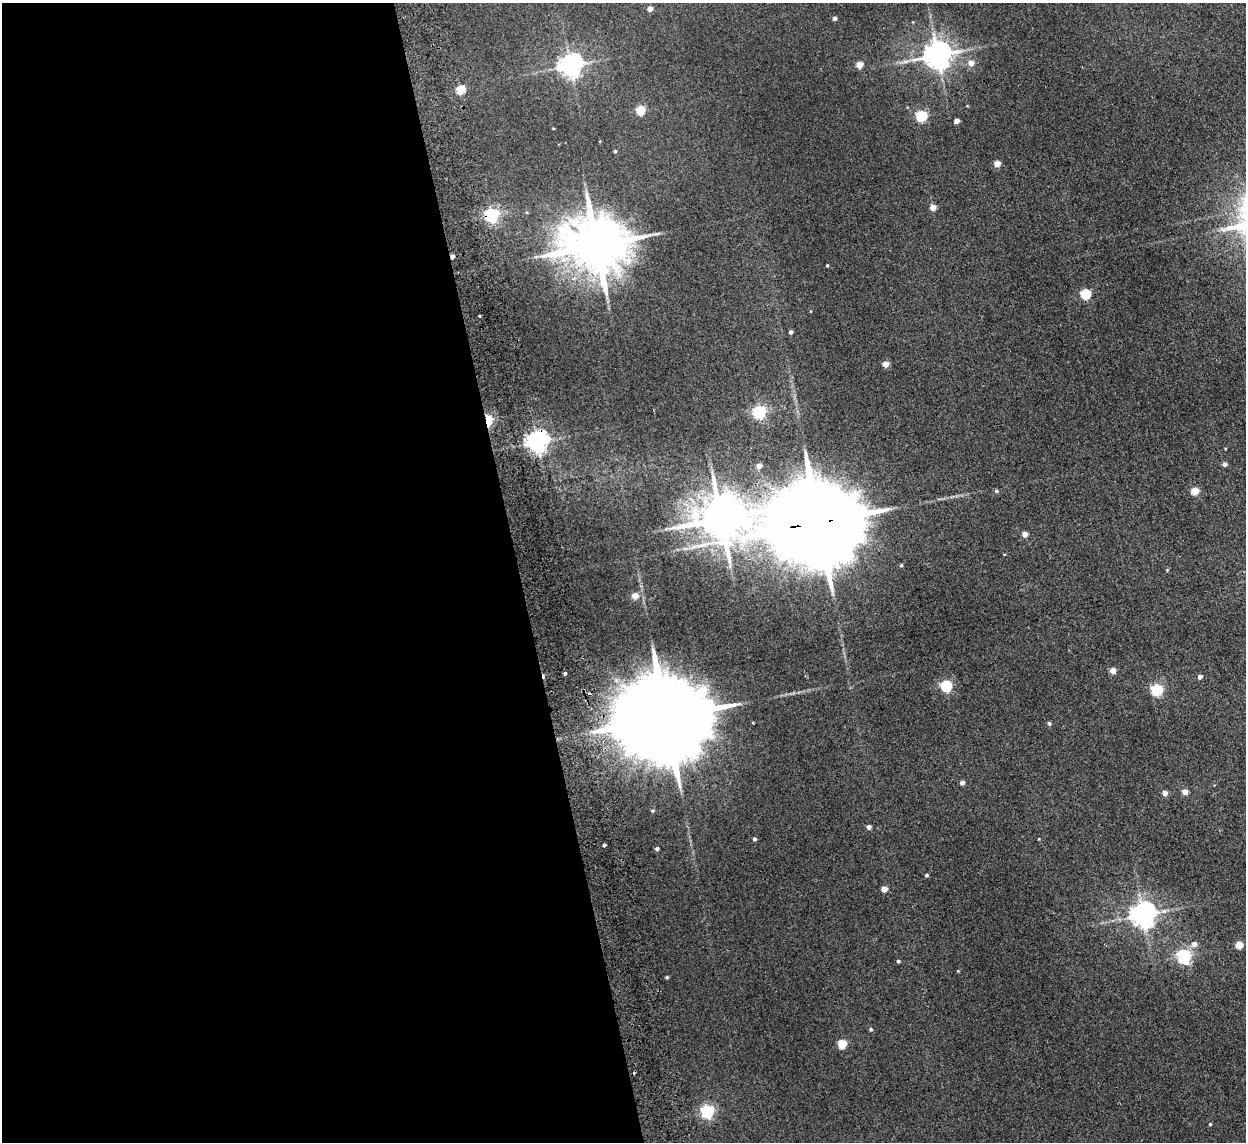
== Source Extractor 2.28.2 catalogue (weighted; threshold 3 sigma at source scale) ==
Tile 9 of 4 x 4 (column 1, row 3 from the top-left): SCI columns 53-1296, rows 1294-2433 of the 5082 x 4980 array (HDU 1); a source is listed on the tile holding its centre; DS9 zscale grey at full resolution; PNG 1248 x 1144 px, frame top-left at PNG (2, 3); no overlay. Shown black and unused: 42% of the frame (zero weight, under 2 of 3 exposures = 3% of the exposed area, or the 3 px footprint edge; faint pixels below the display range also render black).
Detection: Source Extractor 2.28.2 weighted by HDU 2 'WHT'; one run over the whole footprint, this tile lists its part. Background 0.0678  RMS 0.0098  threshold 0.044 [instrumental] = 3 sigma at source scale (4.5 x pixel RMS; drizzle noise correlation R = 1.50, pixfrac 1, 0.05/0.05 arcsec/px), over >= 5 px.
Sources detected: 64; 2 cosmic-ray / hot-pixel residue — not listed; the other 62 listed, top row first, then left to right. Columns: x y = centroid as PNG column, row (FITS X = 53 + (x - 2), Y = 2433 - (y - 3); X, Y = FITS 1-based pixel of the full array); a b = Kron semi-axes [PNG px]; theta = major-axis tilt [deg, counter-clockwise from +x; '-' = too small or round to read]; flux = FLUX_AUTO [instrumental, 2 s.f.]
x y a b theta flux
650 9 4 4 - 6.9
834 18 4 4 - 3.3
937 55 8 8 - 1400
971 63 5 5 - 8.7
570 65 7 7 - 780
859 65 4 4 - 17
461 89 5 5 - 39
641 110 5 5 - 42
921 116 5 5 - 92
957 121 4 4 - 7.3
553 128 4 2 - 0.72
615 151 4 3 - 1.4
997 164 4 4 - 15
933 207 4 4 - 13
492 215 6 6 - 240
596 245 17 14 -1 6900
452 256 4 4 - 4.1
827 265 3 3 - 0.97
1086 294 5 5 - 72
479 316 3 2 - 1.3
791 332 4 4 - 3.2
886 364 4 4 - 12
759 412 6 5 - 160
488 420 6 4 -89 100
537 442 7 7 - 680
1225 464 4 4 - 3.5
759 466 5 4 - 7.6
996 491 5 4 - 1.7
1195 491 5 4 - 24
721 518 14 12 15 4100
817 523 32 20 6 25000
1025 534 4 4 - 9.5
901 565 4 4 - 1.4
1167 570 4 4 - 0.83
635 596 4 4 - 15
1113 671 4 4 - 13
565 673 3 3 - 1.7
1200 677 4 4 - 4.3
946 686 5 5 - 110
1157 690 5 5 - 110
667 717 35 19 8 28000
1049 723 4 4 - 2.2
962 783 4 4 - 3.9
1185 792 4 4 - 10
1165 793 4 4 - 7.9
652 811 5 5 - 1.4
869 827 4 4 - 5
754 839 4 4 - 2.1
604 845 3 3 - 2.2
657 849 4 3 - 2.5
926 875 4 3 - 1.6
884 889 4 4 - 11
1143 915 8 7 - 1000
1194 944 6 5 - 6
1239 945 5 4 - 24
1184 956 6 6 - 220
898 961 4 3 - 1.5
667 977 4 3 - 1.3
871 1029 4 4 - 1.5
842 1044 5 5 - 41
707 1111 6 5 - 180
1210 1124 3 3 - 1
Overlapping masked pixels (flux is a lower limit): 7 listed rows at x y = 492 215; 452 256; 488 420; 537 442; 721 518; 817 523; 667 717